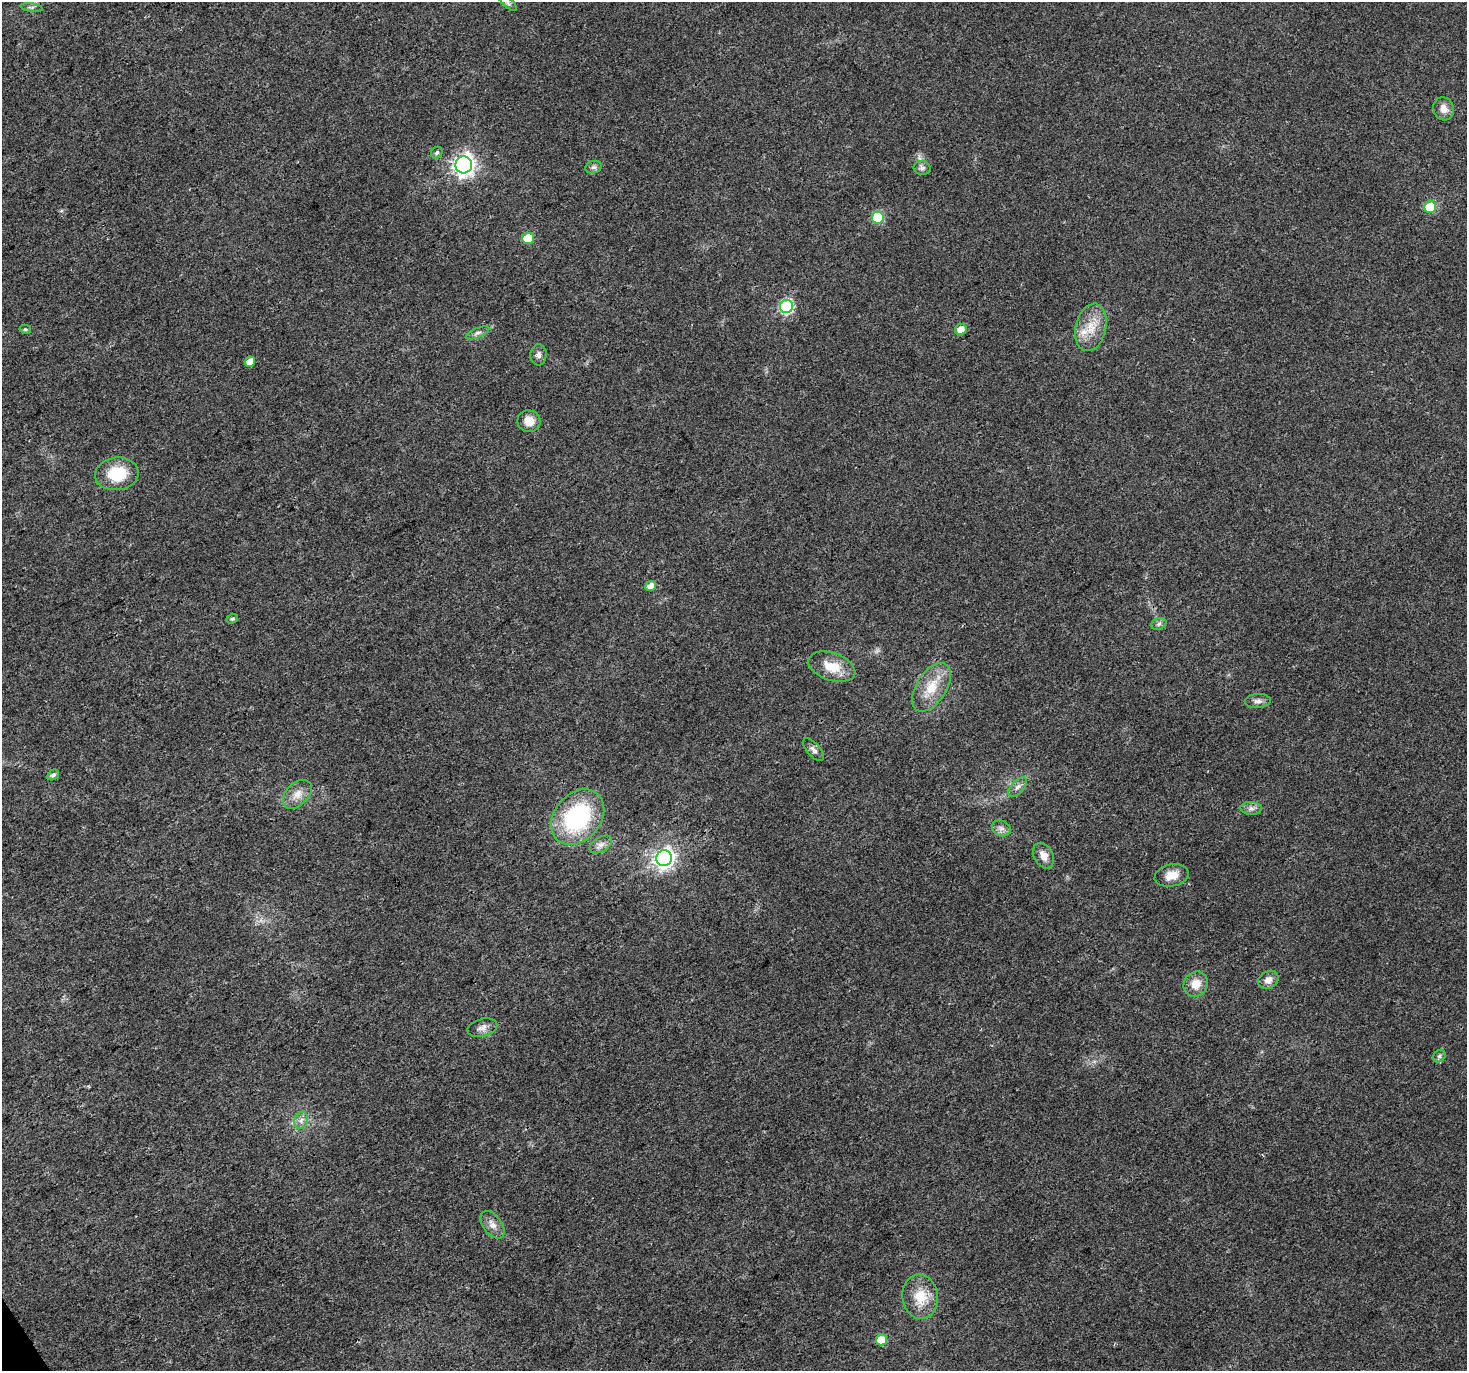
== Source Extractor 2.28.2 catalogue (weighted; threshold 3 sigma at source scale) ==
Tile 7 of 4 x 4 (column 3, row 2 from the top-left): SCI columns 2929-4393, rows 2852-4220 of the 5861 x 5766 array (HDU 1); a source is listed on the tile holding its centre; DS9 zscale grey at full resolution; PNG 1469 x 1373 px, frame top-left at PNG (2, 2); each listed source drawn as its Kron ellipse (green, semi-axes under 4 px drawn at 4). Shown black and unused: <1% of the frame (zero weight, under 3 of 4 exposures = <1% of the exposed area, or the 3 px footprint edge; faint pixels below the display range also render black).
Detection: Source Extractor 2.28.2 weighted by HDU 2 'WHT'; one run over the whole footprint, this tile lists its part. Background 0.0257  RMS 0.0034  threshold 0.0154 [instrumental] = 3 sigma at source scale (4.5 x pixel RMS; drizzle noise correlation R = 1.50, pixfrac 1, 0.0396/0.0396 arcsec/px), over >= 5 px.
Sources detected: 45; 1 inside a brighter listed object's ellipse — not listed separately; the other 44 listed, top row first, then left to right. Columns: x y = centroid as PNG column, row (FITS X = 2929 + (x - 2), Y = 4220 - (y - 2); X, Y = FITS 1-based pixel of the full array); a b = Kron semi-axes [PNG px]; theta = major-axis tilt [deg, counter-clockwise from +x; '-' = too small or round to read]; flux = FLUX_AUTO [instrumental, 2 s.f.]
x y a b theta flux
508 3 12 4 -41 0.86
31 7 11 4 -8 0.87
1444 109 12 10 -73 2.8
437 153 6 5 - 0.91
464 165 8 8 - 170
594 167 8 6 13 1
922 168 8 7 - 1.2
1430 207 6 6 - 21
878 218 6 6 - 22
528 238 6 6 - 12
786 306 6 6 - 48
1091 327 24 15 77 7.5
25 329 6 4 -12 0.52
961 329 6 5 - 3.8
478 333 12 4 23 1.2
538 355 10 8 85 1.5
250 362 5 5 - 3.7
529 421 12 11 - 3.9
117 474 22 16 7 13
651 586 5 5 - 3
232 619 6 4 20 0.7
1159 624 8 6 22 0.76
832 667 24 13 -19 7.7
931 687 27 15 58 8.8
1258 701 13 7 4 1.5
813 750 14 6 -47 1.4
53 775 6 5 - 0.96
1018 787 12 6 47 1.5
297 794 17 11 45 3.7
1251 808 10 6 -3 1.4
578 817 30 23 49 39
1001 828 10 7 -23 1.6
601 845 12 7 31 1.8
1044 856 13 9 -62 3.2
664 858 8 7 - 170
1172 875 17 11 12 4.1
1268 980 11 8 32 2.4
1196 984 13 12 - 4.4
482 1028 15 9 14 2.1
1439 1056 7 5 48 0.81
301 1120 9 6 69 1.4
492 1225 16 9 -53 2.6
920 1297 22 18 -84 8.4
881 1340 5 5 - 6.8
Isophote crosses this tile's border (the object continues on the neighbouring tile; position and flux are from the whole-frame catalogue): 1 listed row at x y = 508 3